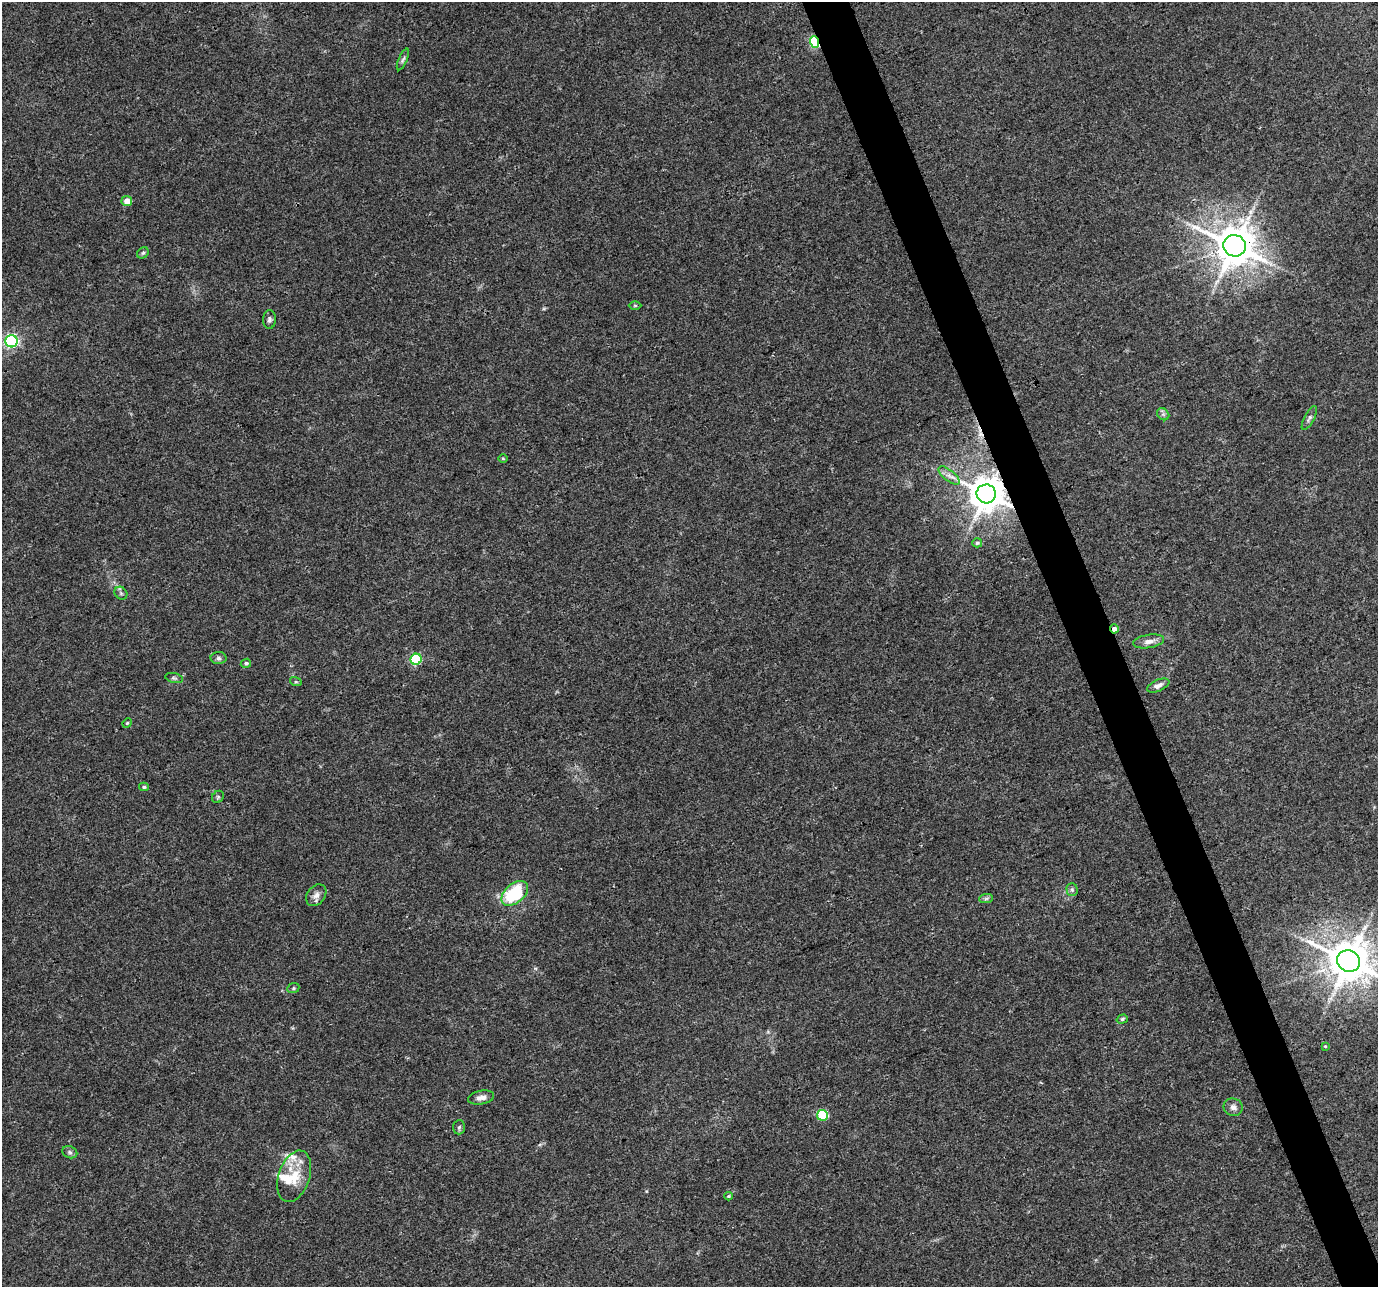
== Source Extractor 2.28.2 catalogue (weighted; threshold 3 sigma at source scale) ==
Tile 6 of 4 x 4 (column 2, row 2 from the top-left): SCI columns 1379-2754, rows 2702-3986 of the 5506 x 5346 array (HDU 1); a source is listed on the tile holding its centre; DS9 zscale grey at full resolution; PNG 1380 x 1289 px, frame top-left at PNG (2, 2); each listed source drawn as its Kron ellipse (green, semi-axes under 4 px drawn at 4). Shown black and unused: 3% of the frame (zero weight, under 3 of 4 exposures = <1% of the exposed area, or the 3 px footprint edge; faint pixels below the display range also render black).
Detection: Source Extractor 2.28.2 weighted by HDU 2 'WHT'; one run over the whole footprint, this tile lists its part. Background 0.0199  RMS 0.003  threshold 0.0133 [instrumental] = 3 sigma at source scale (4.5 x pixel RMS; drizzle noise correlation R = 1.50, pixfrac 1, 0.0396/0.0396 arcsec/px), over >= 5 px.
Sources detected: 44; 1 cosmic-ray / hot-pixel residue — neither listed nor drawn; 2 inside a brighter listed object's ellipse — not listed separately; the other 41 listed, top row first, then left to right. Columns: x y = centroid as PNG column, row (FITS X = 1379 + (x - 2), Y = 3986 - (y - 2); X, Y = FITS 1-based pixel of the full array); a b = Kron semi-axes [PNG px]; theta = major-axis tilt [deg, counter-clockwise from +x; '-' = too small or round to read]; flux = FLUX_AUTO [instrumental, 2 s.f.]
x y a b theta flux
814 42 6 4 -70 32
403 59 11 4 66 0.74
127 201 5 5 - 3.2
1235 246 11 10 - 950
143 253 6 5 - 0.54
635 305 6 4 0 0.38
269 320 9 6 88 0.89
12 341 6 6 - 62
1163 414 7 5 -44 0.74
1309 418 13 5 63 0.94
503 459 5 3 - 0.31
949 475 13 5 -39 1.6
986 494 9 9 - 740
977 543 5 4 - 0.51
121 593 7 5 -45 0.67
1114 629 4 3 - 1.6
1149 641 15 6 9 1.9
219 658 8 6 -1 0.84
416 659 5 5 - 20
246 663 5 4 - 0.62
174 678 9 5 -14 0.66
296 682 6 4 -17 0.37
1158 686 12 5 23 1.3
127 723 5 4 - 0.34
144 787 5 4 - 0.46
218 797 6 5 - 0.55
1072 890 6 5 - 0.62
515 893 15 9 40 20
316 895 12 9 52 1.6
986 899 7 4 2 0.6
1349 961 11 10 - 1000
293 988 6 5 - 0.48
1122 1019 6 4 18 0.49
1325 1046 4 3 - 0.27
481 1097 13 7 12 1.9
1233 1107 9 8 - 1.4
822 1115 5 5 - 17
459 1127 7 6 - 0.66
70 1152 8 6 -22 0.7
294 1176 26 15 72 7.4
728 1196 4 3 - 0.34
Overlapping masked pixels (flux is a lower limit): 4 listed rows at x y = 814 42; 1235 246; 986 494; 1114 629
Isophote crosses this tile's border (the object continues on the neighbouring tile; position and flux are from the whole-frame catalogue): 1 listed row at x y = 1349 961